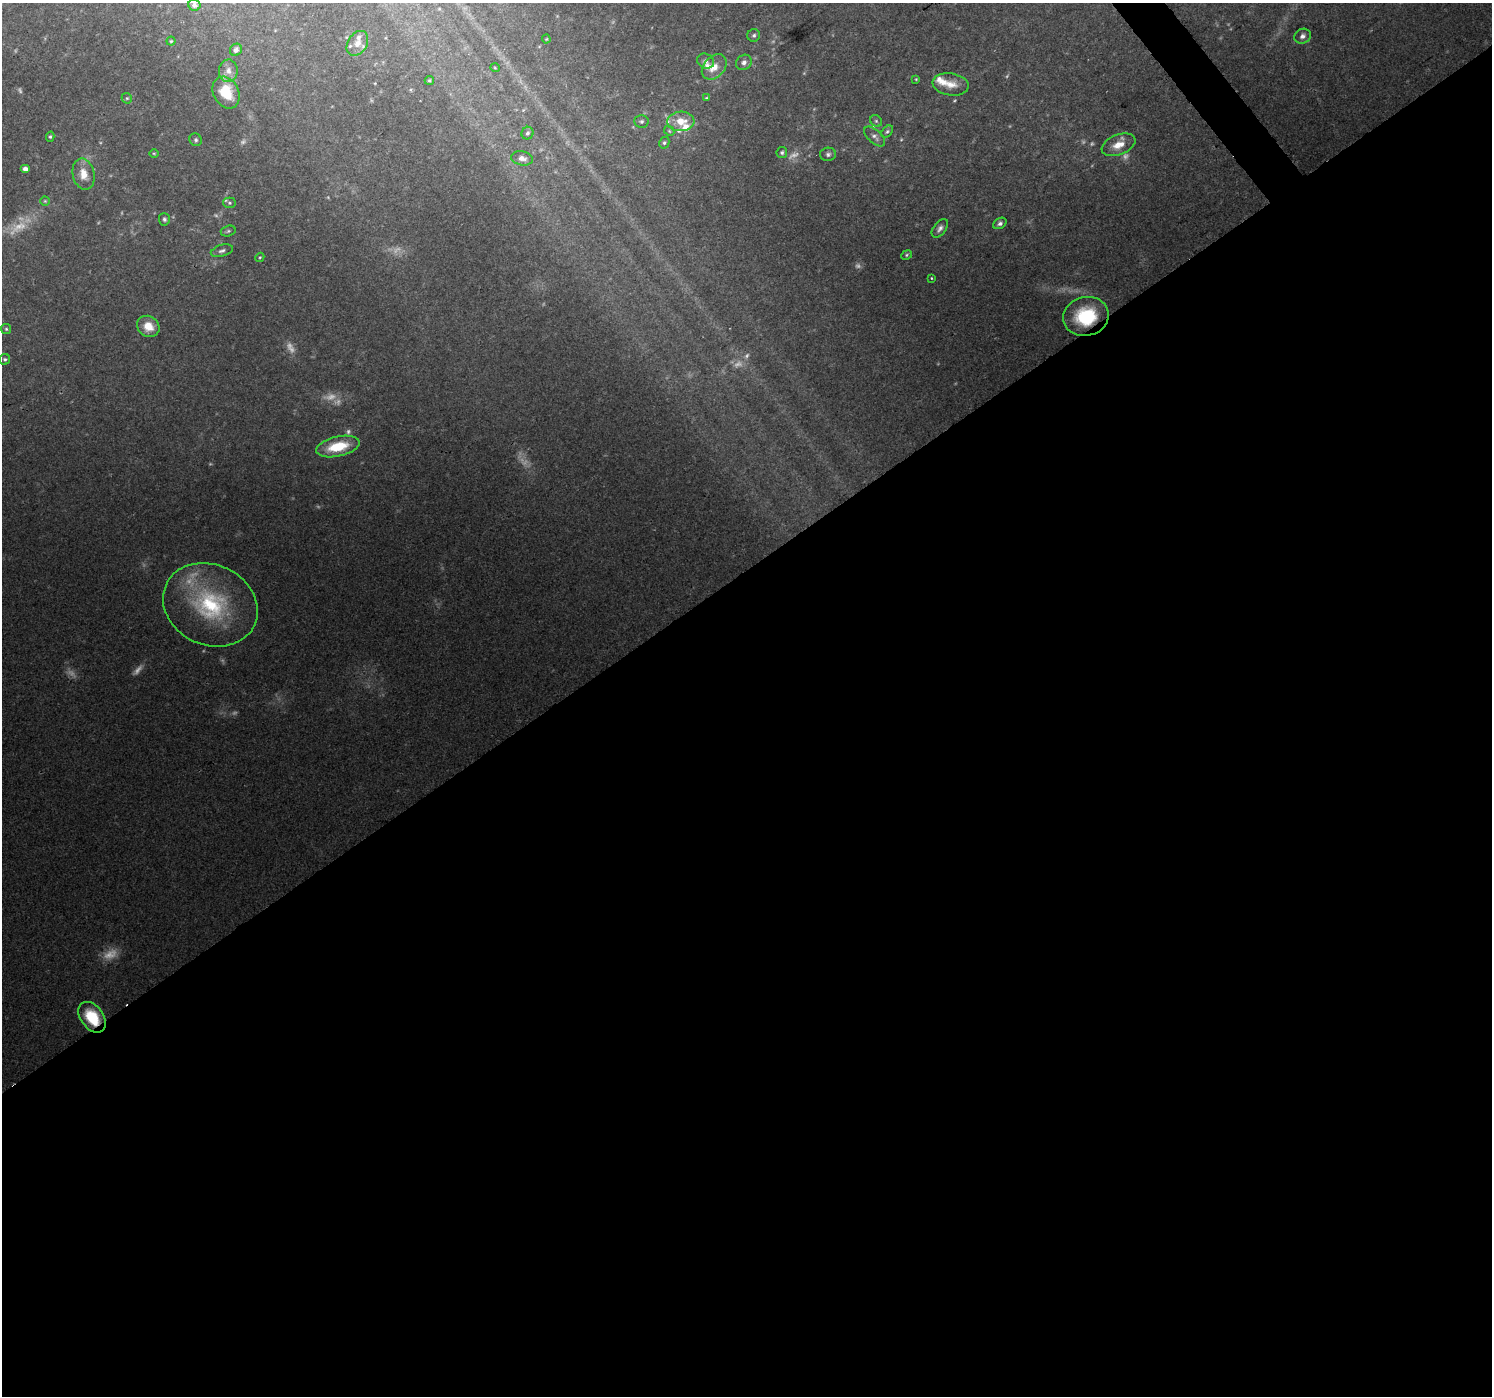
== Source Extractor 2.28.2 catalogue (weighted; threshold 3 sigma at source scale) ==
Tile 15 of 4 x 4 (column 3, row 4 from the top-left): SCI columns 2983-4472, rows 154-1547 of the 5982 x 5925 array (HDU 1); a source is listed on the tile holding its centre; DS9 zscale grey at full resolution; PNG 1494 x 1398 px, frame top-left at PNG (2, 3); each listed source drawn as its Kron ellipse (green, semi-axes under 4 px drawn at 4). Shown black and unused: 60% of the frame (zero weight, under 2 of 3 exposures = <1% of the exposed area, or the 3 px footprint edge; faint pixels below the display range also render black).
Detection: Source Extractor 2.28.2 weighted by HDU 2 'WHT'; one run over the whole footprint, this tile lists its part. Background 0.113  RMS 0.0066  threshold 0.0295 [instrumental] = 3 sigma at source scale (4.5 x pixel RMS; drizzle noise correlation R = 1.50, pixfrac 1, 0.0396/0.0396 arcsec/px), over >= 5 px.
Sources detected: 83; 24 too faint to see at this stretch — neither listed nor drawn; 7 inside a brighter listed object's ellipse — not listed separately; the other 52 listed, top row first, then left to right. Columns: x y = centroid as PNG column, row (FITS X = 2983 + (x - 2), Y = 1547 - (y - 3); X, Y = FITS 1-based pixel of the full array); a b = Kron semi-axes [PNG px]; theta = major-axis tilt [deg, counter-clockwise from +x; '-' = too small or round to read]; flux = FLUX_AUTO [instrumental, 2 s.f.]
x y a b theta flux
194 5 6 5 - 2.8
754 35 6 6 - 1.6
1302 36 8 7 - 2.8
546 39 4 4 - 0.65
171 41 4 4 - 0.82
357 43 13 9 58 5.6
236 50 6 5 - 2.5
706 61 9 7 -29 2.3
744 62 8 7 - 2.9
714 67 14 10 47 8.4
495 68 5 3 - 0.56
228 71 11 9 88 4.7
916 79 3 3 - 0.54
429 80 4 4 - 0.97
951 84 18 11 -9 8.2
226 93 17 12 -62 21
127 98 5 5 - 0.98
706 98 4 4 - 0.7
641 121 7 6 - 1.7
681 121 13 10 3 11
876 121 6 5 - 1.3
669 131 5 4 - 0.92
887 131 7 5 49 1.3
527 133 6 6 - 1.7
50 137 5 4 - 1
875 137 13 6 -41 2.8
196 140 6 6 - 1.4
664 143 6 5 - 1.2
1118 145 18 10 22 10
154 153 5 3 - 0.6
782 153 5 5 - 1.4
828 154 8 6 3 1.9
522 158 11 7 -11 4.4
25 169 5 4 - 3.1
83 174 16 11 -78 9.7
45 201 4 4 - 0.76
229 203 6 5 - 1.3
164 219 6 5 - 1.6
1000 223 7 5 32 2
940 228 10 6 51 2.7
228 231 7 5 17 1.3
222 251 11 5 16 2.2
907 255 6 4 25 0.93
260 257 5 3 - 0.76
931 278 3 2 - 0.71
1086 316 23 19 14 38
148 326 12 10 -35 10
6 329 5 5 - 1
5 359 6 5 - 1.2
338 447 22 10 12 23
210 605 49 40 -25 74
92 1017 17 11 -53 27
Overlapping masked pixels (flux is a lower limit): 2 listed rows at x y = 1086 316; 92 1017
Isophote crosses this tile's border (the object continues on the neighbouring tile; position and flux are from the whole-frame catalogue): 1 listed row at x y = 194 5